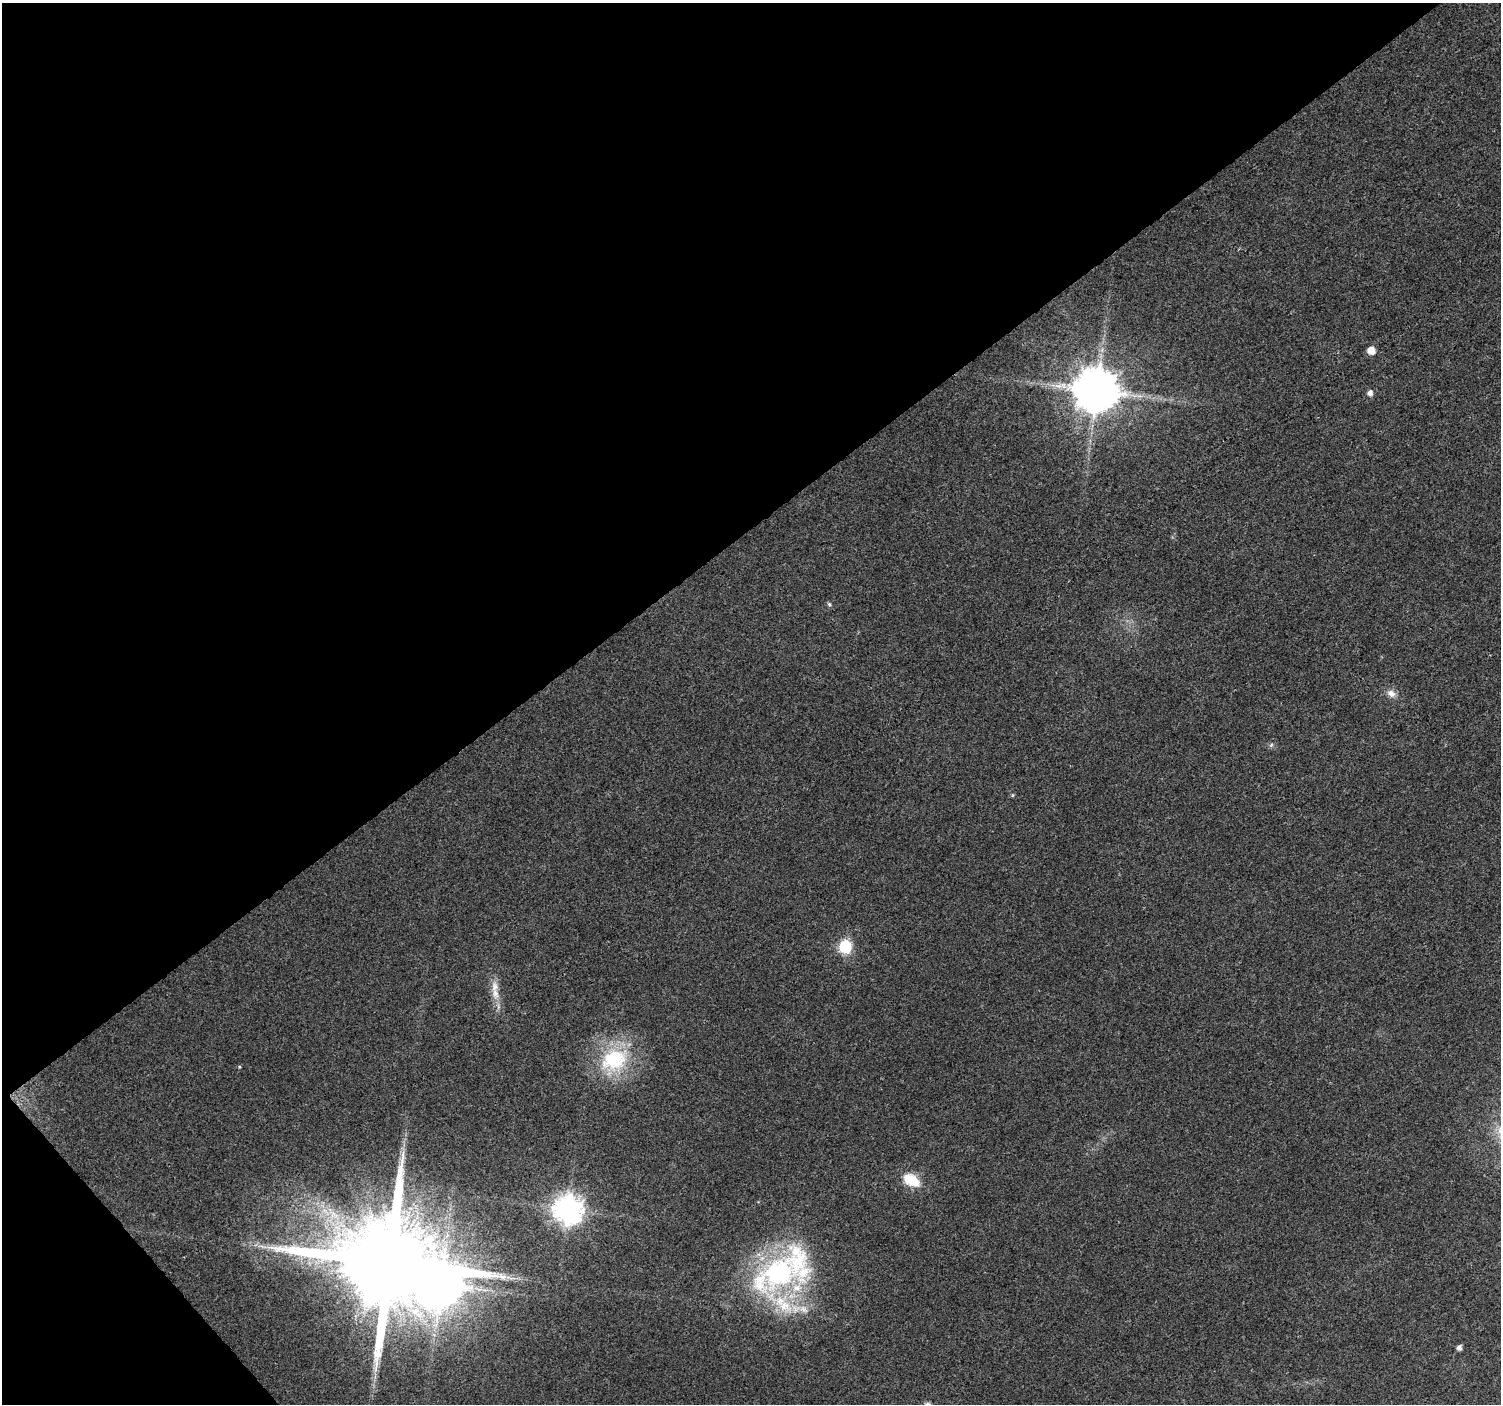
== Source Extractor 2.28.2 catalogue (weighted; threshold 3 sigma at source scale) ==
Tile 5 of 4 x 4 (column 1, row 2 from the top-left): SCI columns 9-1507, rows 2951-4352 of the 6010 x 5964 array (HDU 1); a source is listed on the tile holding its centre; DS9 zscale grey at full resolution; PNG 1503 x 1406 px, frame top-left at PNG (2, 3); no overlay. Shown black and unused: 40% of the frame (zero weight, under 3 of 4 exposures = <1% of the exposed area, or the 3 px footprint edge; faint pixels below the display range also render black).
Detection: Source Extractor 2.28.2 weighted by HDU 2 'WHT'; one run over the whole footprint, this tile lists its part. Background 0.037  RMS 0.004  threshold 0.0179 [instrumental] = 3 sigma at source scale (4.5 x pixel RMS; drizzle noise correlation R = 1.50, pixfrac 1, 0.0396/0.0396 arcsec/px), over >= 5 px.
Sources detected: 21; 1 inside a brighter object's white glare — not listed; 4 inside a brighter listed object's ellipse — not listed separately; the other 16 listed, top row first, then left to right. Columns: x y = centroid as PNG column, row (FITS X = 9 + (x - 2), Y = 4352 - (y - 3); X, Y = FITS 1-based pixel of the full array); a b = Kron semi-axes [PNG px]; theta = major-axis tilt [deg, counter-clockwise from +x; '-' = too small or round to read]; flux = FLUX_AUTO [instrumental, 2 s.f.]
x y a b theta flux
1371 350 6 6 - 5.5
1097 391 12 12 - 1900
1370 393 6 6 - 2
829 604 6 5 - 0.7
1391 693 12 8 -28 2.8
1271 745 7 4 46 0.72
1012 795 5 3 - 0.42
845 947 7 6 - 53
495 994 15 9 -85 4
614 1060 41 33 30 33
239 1067 5 3 - 0.38
911 1180 15 10 -31 14
568 1210 10 9 - 530
389 1262 25 21 35 12000
779 1272 68 36 32 86
1459 1348 5 5 - 1.7
Overlapping masked pixels (flux is a lower limit): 1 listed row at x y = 389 1262